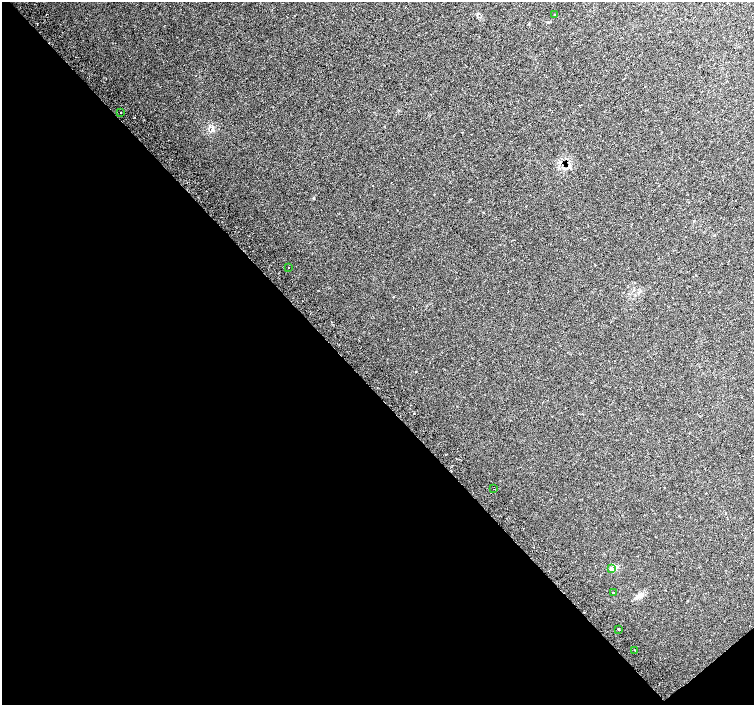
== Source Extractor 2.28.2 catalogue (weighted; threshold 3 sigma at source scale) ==
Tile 14 of 4 x 4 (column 2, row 4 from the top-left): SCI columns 1536-3039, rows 176-1581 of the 6085 x 6042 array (HDU 1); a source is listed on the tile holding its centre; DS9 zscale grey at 2 x 2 block average (1 PNG px = mean of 2 x 2 image px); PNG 756 x 707 px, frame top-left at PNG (2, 2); each listed source drawn as its Kron ellipse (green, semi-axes under 4 px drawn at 4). Shown black and unused: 46% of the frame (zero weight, under 2 of 3 exposures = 3% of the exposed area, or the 3 px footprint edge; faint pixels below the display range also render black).
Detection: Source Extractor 2.28.2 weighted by HDU 2 'WHT'; one run over the whole footprint, this tile lists its part. Background 0.0313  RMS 0.0078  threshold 0.0353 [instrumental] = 3 sigma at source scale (4.5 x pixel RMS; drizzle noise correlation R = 1.50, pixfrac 1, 0.0396/0.0396 arcsec/px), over >= 5 px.
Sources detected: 10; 2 cosmic-ray / hot-pixel residue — neither listed nor drawn; the other 8 listed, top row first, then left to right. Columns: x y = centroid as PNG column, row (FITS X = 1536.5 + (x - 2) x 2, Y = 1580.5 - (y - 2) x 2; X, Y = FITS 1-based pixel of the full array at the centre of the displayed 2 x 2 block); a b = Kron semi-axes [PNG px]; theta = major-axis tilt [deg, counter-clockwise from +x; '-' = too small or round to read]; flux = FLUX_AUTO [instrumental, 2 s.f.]
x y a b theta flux
554 14 2 2 - 0.79
121 112 2 2 - 3.6
288 268 2 2 - 4
494 489 2 2 - 2.2
611 568 3 2 - 1.6
613 592 2 2 - 2.8
619 629 2 2 - 11
635 650 2 2 - 1.3